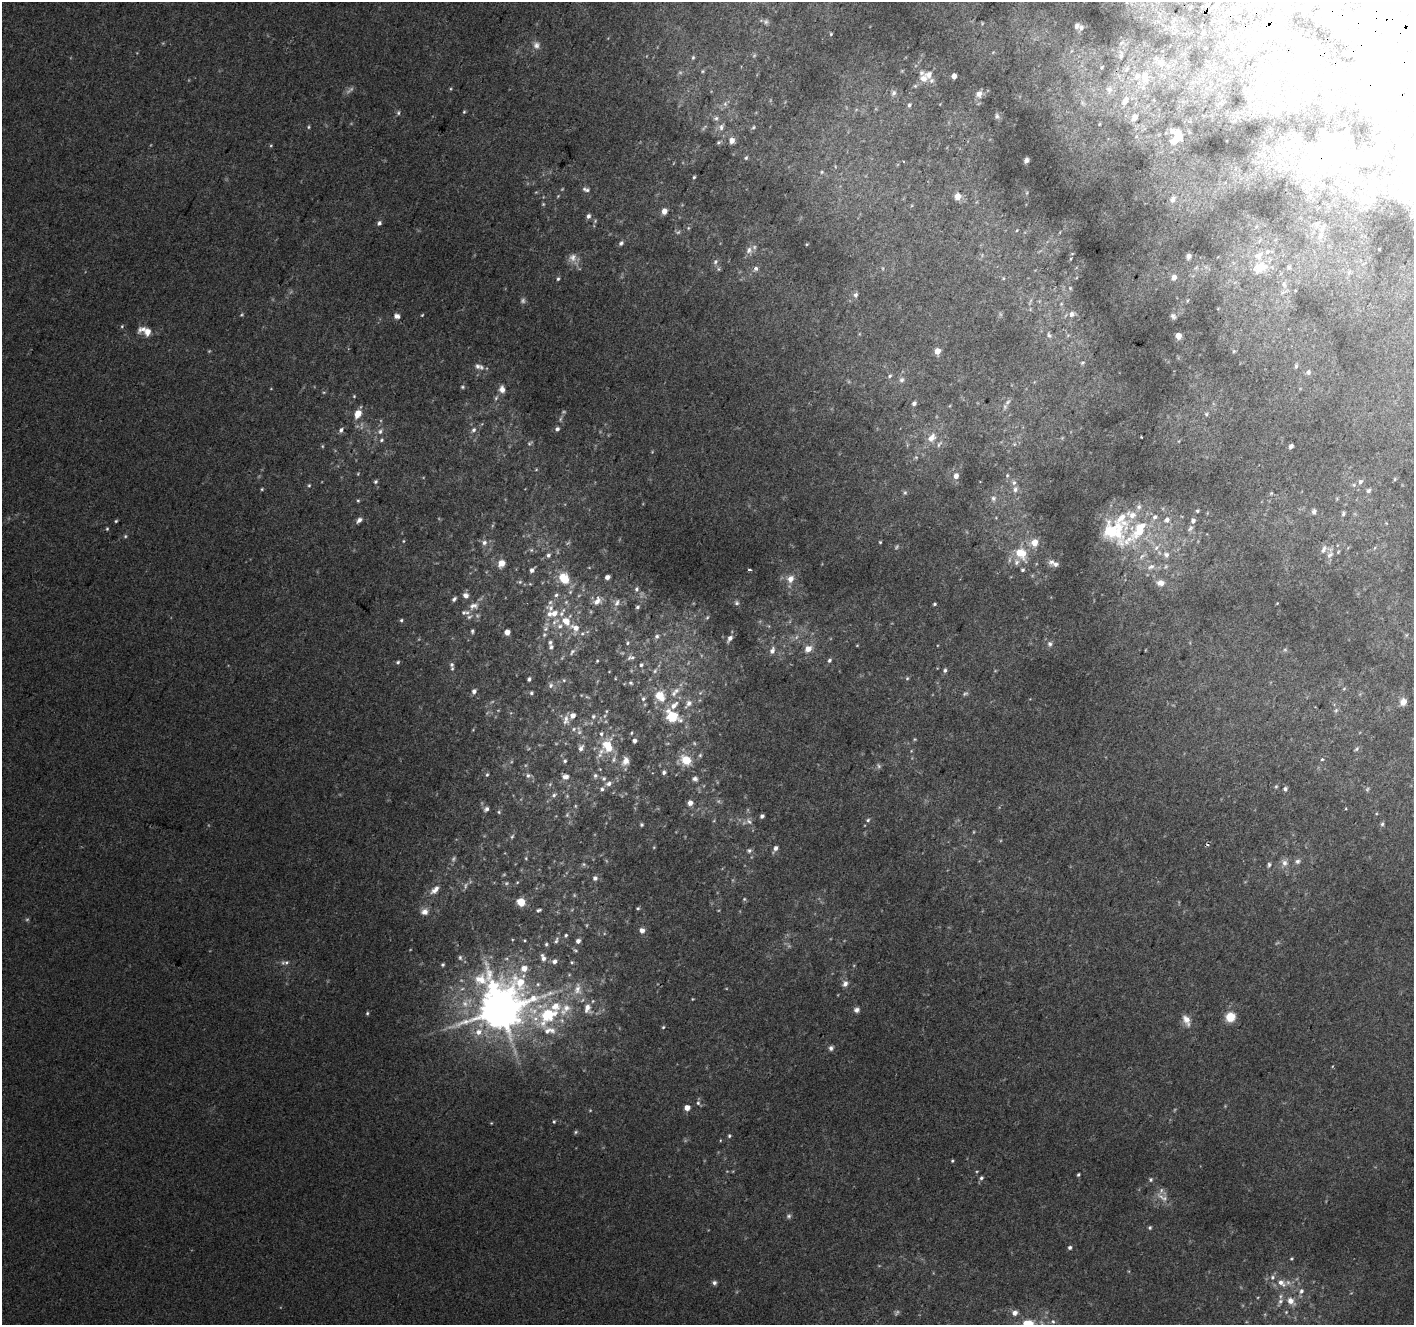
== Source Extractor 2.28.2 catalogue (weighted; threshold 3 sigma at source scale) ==
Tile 10 of 4 x 4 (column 2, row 3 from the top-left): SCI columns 1441-2852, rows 1635-2957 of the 5694 x 5850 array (HDU 1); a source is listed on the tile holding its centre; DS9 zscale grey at full resolution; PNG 1416 x 1327 px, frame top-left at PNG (2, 2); no overlay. Shown black and unused: <1% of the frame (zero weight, under 2 of 3 exposures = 2% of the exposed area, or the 3 px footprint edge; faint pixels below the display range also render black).
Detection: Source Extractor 2.28.2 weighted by HDU 2 'WHT'; one run over the whole footprint, this tile lists its part. Background 0.0702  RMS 0.013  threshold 0.0594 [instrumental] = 3 sigma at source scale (4.5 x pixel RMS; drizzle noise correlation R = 1.50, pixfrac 1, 0.0396/0.0396 arcsec/px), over >= 5 px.
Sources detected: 458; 50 too faint to see at this stretch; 19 inside a brighter object's white glare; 2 cosmic-ray / hot-pixel residue — not listed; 40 inside a brighter listed object's ellipse — not listed separately; the other 347 listed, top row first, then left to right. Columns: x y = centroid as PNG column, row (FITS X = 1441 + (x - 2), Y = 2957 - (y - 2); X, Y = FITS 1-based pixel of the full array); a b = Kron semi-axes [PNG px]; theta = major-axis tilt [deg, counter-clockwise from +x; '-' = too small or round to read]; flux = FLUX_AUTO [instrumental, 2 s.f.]
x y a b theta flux
1208 5 5 4 - 3.6
1215 6 5 5 - 1.8
766 22 7 7 - 3.5
1316 25 3 3 - 3.3
1338 26 17 11 -82 15
1081 27 6 6 - 3.9
1203 33 3 2 - 1.4
831 34 4 4 - 1.5
1279 34 9 4 54 3.8
536 45 11 9 -74 7.4
1377 46 18 15 21 180
1251 50 6 4 -48 2.3
993 52 6 3 19 1.4
1121 55 9 5 81 3.4
693 57 6 5 - 2.2
1301 58 9 7 -64 6.1
1162 63 9 9 - 7.4
1248 66 2 2 - 0.99
1102 67 5 3 - 1.5
1127 69 7 5 48 3
702 71 5 4 - 1.6
954 76 4 4 - 14
923 78 12 10 -7 11
1145 78 16 9 -79 17
915 86 5 5 - 2.1
451 89 5 3 - 1.2
1109 89 10 8 -76 6.2
1306 90 4 3 - 0.95
893 93 9 7 74 5.1
979 94 9 8 - 7.8
1125 101 12 6 61 9.8
1082 103 9 4 -81 2.8
725 104 8 6 -70 3.5
909 105 6 4 71 3
856 110 6 4 20 2.1
464 112 5 4 - 1.7
398 113 6 4 78 2.4
997 116 9 6 -85 3.6
1135 117 6 5 - 10
716 118 7 6 - 3.5
1099 124 3 2 - 0.89
721 127 10 7 62 6
753 127 5 4 - 1.8
1172 131 8 8 - 7.5
1297 138 9 7 56 6.1
1176 139 14 7 36 30
732 141 5 5 - 11
719 142 6 4 33 2
271 145 4 4 - 1.4
1279 148 8 6 18 4.9
1381 148 10 6 42 4
746 158 6 4 72 1.9
1026 160 5 4 - 3.8
1278 160 7 5 -90 3.6
1328 160 31 17 59 55
1301 163 15 7 64 12
1343 170 14 8 -67 9.6
822 172 5 5 - 1.8
694 177 3 3 - 1.8
1385 180 5 4 - 1.8
1409 181 19 7 -2 14
586 189 11 6 -16 4.5
558 196 6 3 46 1.3
958 196 8 7 - 12
1172 199 7 6 - 5.1
543 204 5 5 - 1.6
664 211 5 5 - 11
588 216 6 5 - 4.1
595 221 6 4 47 1.5
379 223 6 5 - 3.6
1317 224 10 7 43 6.5
688 228 5 5 - 1.7
1017 230 5 3 - 1.2
1320 236 11 8 64 9.9
621 243 6 5 - 3.4
807 244 4 3 - 1.2
749 250 9 8 - 6.8
1189 256 6 5 - 4.4
573 257 11 11 - 8.7
1070 259 5 3 - 1.4
715 262 8 6 65 3.8
1259 267 18 14 61 25
1289 267 8 6 62 3.9
756 268 3 3 - 13
1196 268 7 4 19 2.3
1349 272 7 6 - 3.5
1174 277 6 5 - 8.5
1003 278 5 4 - 1.5
558 279 4 3 - 2
1284 284 9 7 -74 6.4
1070 288 5 5 - 2
856 295 7 6 - 4
1187 300 7 3 71 1.5
1030 301 14 3 68 4.2
1061 304 5 5 - 1.8
1071 314 7 7 - 6.2
242 315 5 4 - 1.7
422 315 4 3 - 1.3
397 316 8 6 -17 5.8
1173 316 9 7 -52 4.2
122 326 5 4 - 1.6
146 331 15 8 -17 19
1049 335 9 7 -51 4.5
1068 335 6 4 19 1.8
1178 336 6 5 - 11
937 351 5 5 - 17
1234 351 5 5 - 2
1083 363 6 5 - 2.2
478 366 9 8 - 5.3
1296 366 6 4 81 2.2
1308 372 7 5 77 3.2
890 376 6 4 41 2.3
902 380 8 7 - 3.9
462 387 6 5 - 2.1
502 389 9 7 -77 8.6
324 392 5 3 - 1.3
354 396 5 4 - 1.3
1008 402 11 6 52 5
914 403 5 4 - 4
358 414 8 6 63 19
1206 414 7 6 - 2.6
557 429 4 4 - 3.9
341 430 7 6 - 4.2
473 430 9 7 56 5.3
380 431 11 8 53 6.8
931 438 15 10 51 13
1062 438 6 4 46 1.4
381 440 6 5 - 2.7
1014 444 6 4 -17 1.8
322 446 5 4 - 1.5
1291 446 4 4 - 5.5
916 457 5 5 - 1.9
536 470 5 3 - 1.2
1007 475 6 4 71 2
956 476 6 5 - 8.4
1395 479 5 4 - 1.8
375 482 5 5 - 2.4
1360 482 7 6 - 4.5
309 485 5 4 - 1.7
262 489 4 3 - 1.5
1015 489 9 7 58 5.6
1368 490 7 6 - 3.2
905 492 7 5 90 2.6
1271 493 5 4 - 1.4
993 499 9 7 83 5.6
358 500 4 4 - 1.5
1139 507 9 7 73 5.5
1197 511 4 4 - 2
1314 512 7 6 - 4.2
1343 514 7 5 79 2.8
1155 517 8 6 61 5.8
359 520 7 4 39 6
1167 520 8 6 40 7.1
116 521 4 3 - 1.6
1193 521 5 5 - 5.6
1386 523 5 3 - 1.2
1190 528 10 6 51 4
107 529 5 4 - 1.5
1112 531 31 22 9 83
125 536 5 4 - 1.9
403 541 5 3 - 1.2
484 542 8 7 - 5.1
880 542 3 3 - 1.3
1034 542 7 7 - 17
1156 547 12 6 48 7.6
1323 549 13 7 64 6.9
531 550 7 5 -45 2.5
1021 553 13 9 -42 34
548 555 7 6 - 3.7
1166 555 8 7 - 7.1
1330 555 12 7 47 6.8
1142 556 13 6 38 6.9
1016 562 9 7 87 5.8
1051 562 9 7 38 5.1
501 563 10 8 62 11
1151 567 13 7 25 8.4
532 570 7 5 47 4.3
750 570 3 3 - 3
1023 570 5 4 - 2.3
607 577 4 4 - 7
564 578 10 8 -54 35
790 579 11 9 57 11
520 582 6 5 - 2.1
1161 583 10 7 -5 10
637 589 7 6 - 3.3
570 592 6 4 47 1.9
466 595 6 6 - 7.3
556 595 7 5 18 3.1
454 599 6 4 47 3.3
597 601 14 9 54 11
617 603 11 7 59 6.7
737 603 6 6 - 2.9
1277 603 4 3 - 0.89
934 604 4 3 - 1.8
474 606 13 8 9 8.2
637 607 5 5 - 2.7
551 608 15 11 -25 11
469 617 9 6 37 3.6
707 617 6 5 - 2
401 620 4 4 - 1.9
566 621 10 9 - 18
555 622 15 6 34 9.3
575 628 12 10 -41 16
472 631 4 3 - 2.2
507 632 4 4 - 12
544 635 6 5 - 2.1
1406 635 6 4 88 1.7
657 636 7 7 - 4.2
730 638 8 5 58 6.4
627 643 6 4 20 2.2
1050 644 8 6 78 3.9
857 645 5 3 - 0.99
551 647 7 5 71 3.2
808 649 8 7 - 12
772 650 10 7 71 6.5
1285 650 6 5 - 2.3
572 652 11 5 55 3.8
631 657 12 6 7 5
829 660 6 5 - 2.7
597 661 3 3 - 1.2
398 662 5 4 - 2.3
452 664 7 5 -83 3
641 665 5 5 - 2.7
945 670 5 5 - 3.3
655 671 8 5 63 3
907 678 5 4 - 1.8
529 679 4 3 - 2.7
564 680 5 4 - 1.7
631 683 7 5 -17 2.3
551 685 8 6 78 4
1344 689 5 5 - 1.6
474 691 5 4 - 5
676 691 10 8 22 6.4
531 693 5 4 - 2
965 693 9 5 29 2.9
660 696 12 9 -56 25
643 699 6 5 - 2.9
1403 702 7 7 - 11
688 703 10 7 52 7.1
1336 710 6 5 - 2.6
606 711 5 4 - 1.4
573 716 5 5 - 9.3
593 716 6 6 - 2.8
672 716 18 12 -33 40
566 720 14 8 88 8
574 729 7 5 25 3
631 733 4 4 - 1.4
915 739 5 4 - 1.4
634 741 5 4 - 4.6
608 746 20 15 -79 33
581 748 9 6 68 5.3
1356 749 7 4 34 2.4
700 755 6 5 - 2.4
1322 759 4 3 - 3.3
686 760 13 10 -40 30
565 761 5 5 - 2.4
625 761 11 8 69 11
879 766 8 5 -59 2.9
664 772 6 6 - 3.5
487 775 5 4 - 1.8
528 775 7 6 - 4
595 776 7 6 - 3.5
565 777 8 7 - 7.2
604 778 7 6 - 2.8
695 779 8 7 - 5
609 783 9 6 19 5.8
1276 786 5 4 - 1.6
602 789 7 6 - 3.5
1285 789 5 5 - 3.5
1367 789 7 5 68 2.2
554 795 8 6 50 3.8
690 803 6 6 - 7.8
575 806 5 4 - 1.6
486 809 7 5 45 3.9
1346 809 3 2 - 1.3
499 812 6 4 -50 1.8
567 815 7 5 74 2.6
762 816 4 4 - 3.8
868 820 6 5 - 2.3
749 821 11 7 -40 6.2
1382 824 6 5 - 2.4
642 825 4 4 - 2.1
512 837 7 4 62 2.5
654 847 4 3 - 1.2
775 848 8 5 58 6
749 851 7 6 - 3.4
526 858 4 4 - 1.3
1297 861 9 7 29 4.8
1285 863 10 9 - 8.4
584 864 7 5 -21 2.2
1269 865 7 5 77 2.9
595 878 5 5 - 4.9
435 890 15 7 42 10
744 899 5 4 - 1.7
521 902 6 6 - 27
638 908 4 3 - 1.6
539 910 5 3 - 2.6
424 912 11 9 11 8.6
642 930 5 5 - 7.5
566 935 5 4 - 2.1
525 940 3 3 - 1.2
556 940 9 5 77 3.4
578 941 4 4 - 5.7
546 944 5 5 - 2.1
575 950 7 4 -8 1.9
460 957 7 5 -89 2.7
543 958 11 6 -71 6.4
554 961 7 6 - 5.4
286 962 9 6 2 4.4
572 962 5 4 - 1.7
443 964 4 4 - 2.2
524 968 7 7 - 14
845 984 8 7 - 6.1
578 989 18 11 85 16
692 999 4 3 - 1.1
587 1008 15 10 -87 13
501 1009 16 15 - 5100
857 1010 7 7 - 4.8
367 1013 5 4 - 1.8
548 1015 30 17 38 91
1230 1017 9 8 - 28
1186 1020 16 8 -67 11
663 1027 4 4 - 1.7
478 1032 10 9 - 14
831 1048 7 6 - 4
698 1103 8 6 -59 3.3
687 1108 5 4 - 12
554 1121 5 4 - 2
491 1123 4 3 - 1
576 1132 6 5 - 2.1
729 1136 5 5 - 2
952 1161 4 3 - 1.5
1078 1175 4 3 - 2
981 1178 6 5 - 2.7
1151 1179 6 6 - 2.6
789 1216 7 6 - 3
1150 1228 5 5 - 2.2
1070 1247 5 4 - 3.2
1291 1259 4 4 - 1.4
714 1283 6 5 - 3.7
1281 1283 14 9 -35 14
1301 1291 8 6 59 5.1
1280 1301 14 7 66 6.9
1291 1301 11 8 -44 12
1015 1313 6 6 - 7.8
1053 1322 7 6 - 4
1030 1324 11 9 71 19
Overlapping masked pixels (flux is a lower limit): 2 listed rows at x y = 1377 46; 1301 163
Isophote crosses this tile's border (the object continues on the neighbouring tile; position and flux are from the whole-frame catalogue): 2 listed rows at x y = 1409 181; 1030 1324